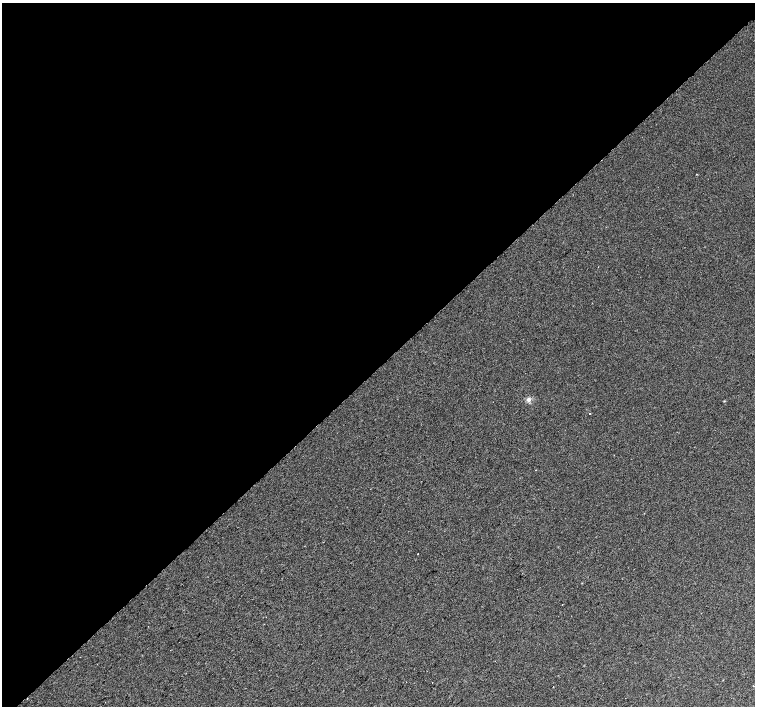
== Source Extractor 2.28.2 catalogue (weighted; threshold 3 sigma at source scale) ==
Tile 2 of 4 x 4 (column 2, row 1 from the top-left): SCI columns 1543-3048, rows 4478-5885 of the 6092 x 6075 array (HDU 1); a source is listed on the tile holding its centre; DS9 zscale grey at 2 x 2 block average (1 PNG px = mean of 2 x 2 image px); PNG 757 x 708 px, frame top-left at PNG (2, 3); no overlay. Shown black and unused: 52% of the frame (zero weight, under 2 of 3 exposures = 2% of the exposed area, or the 3 px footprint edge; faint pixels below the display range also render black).
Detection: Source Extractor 2.28.2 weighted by HDU 2 'WHT'; one run over the whole footprint, this tile lists its part. Background 0.00436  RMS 0.0038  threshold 0.017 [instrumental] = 3 sigma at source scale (4.5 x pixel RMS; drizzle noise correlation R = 1.50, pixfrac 1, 0.0396/0.0396 arcsec/px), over >= 5 px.
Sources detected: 6; all 6 listed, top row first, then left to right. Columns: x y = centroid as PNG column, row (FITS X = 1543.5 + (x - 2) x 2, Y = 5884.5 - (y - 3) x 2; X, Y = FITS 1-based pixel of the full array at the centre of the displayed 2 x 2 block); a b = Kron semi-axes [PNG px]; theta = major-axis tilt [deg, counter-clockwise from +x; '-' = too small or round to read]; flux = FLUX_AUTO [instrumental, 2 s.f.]
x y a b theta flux
528 400 5 4 - 3
590 414 2 2 - 0.63
614 455 2 2 - 0.28
418 554 2 2 - 2
562 604 2 2 - 0.32
432 682 2 2 - 0.23